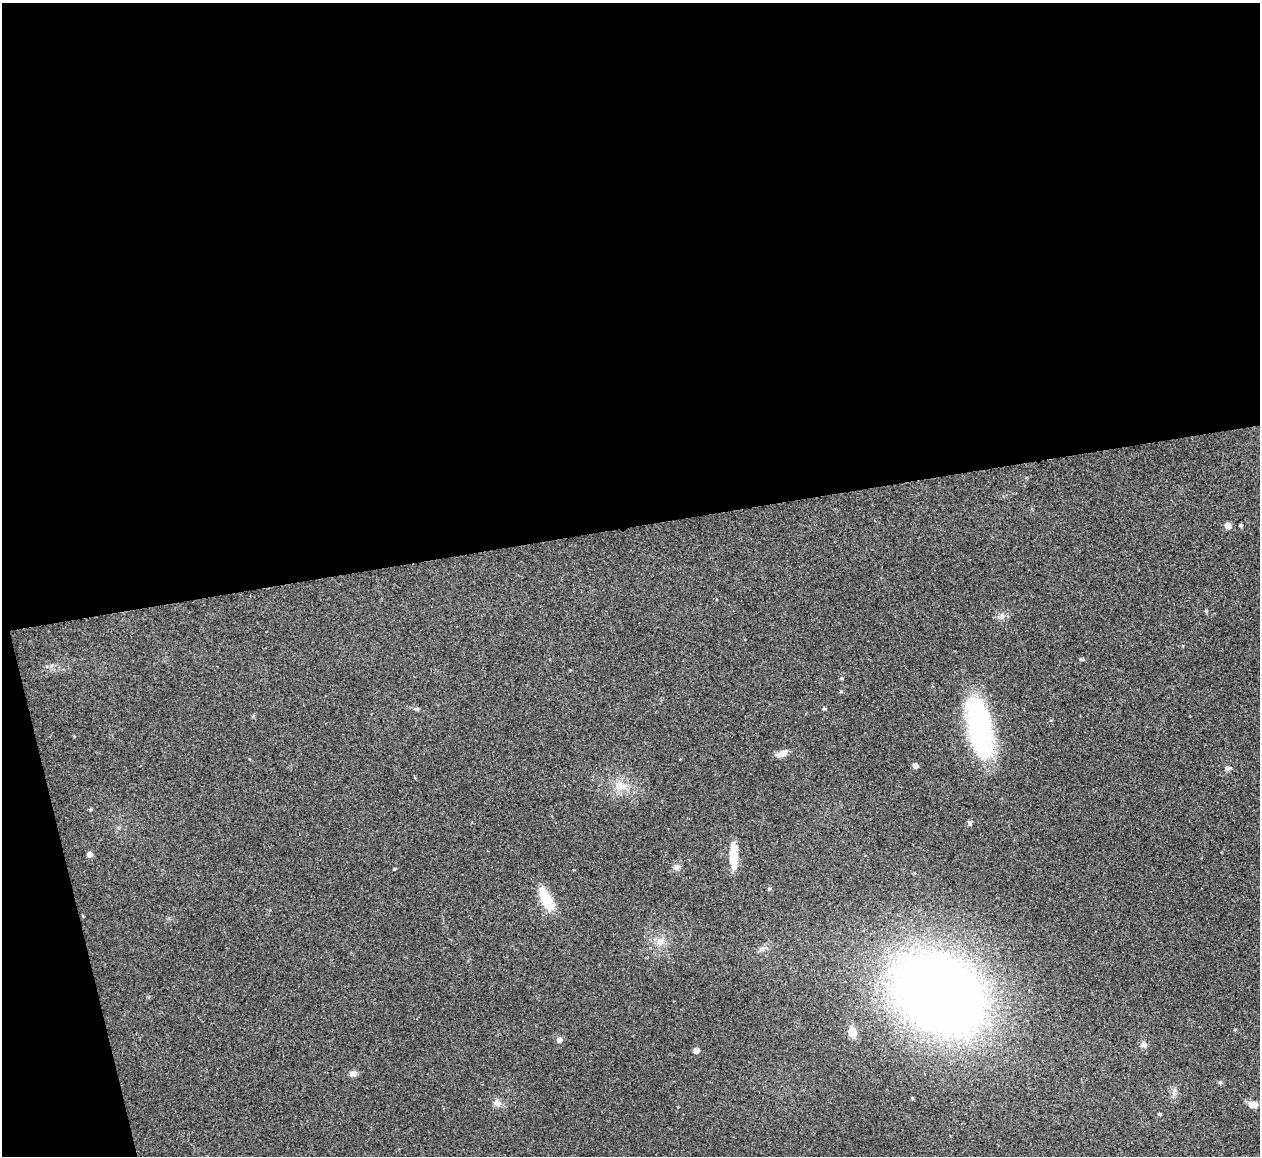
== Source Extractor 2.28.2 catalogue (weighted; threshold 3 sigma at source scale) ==
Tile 1 of 4 x 4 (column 1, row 1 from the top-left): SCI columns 58-1315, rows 3612-4765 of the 5088 x 5029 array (HDU 1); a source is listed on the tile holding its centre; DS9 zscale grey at full resolution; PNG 1262 x 1158 px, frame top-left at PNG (2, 3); no overlay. Shown black and unused: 48% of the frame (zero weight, under 2 of 3 exposures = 3% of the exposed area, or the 3 px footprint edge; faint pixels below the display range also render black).
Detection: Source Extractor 2.28.2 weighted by HDU 2 'WHT'; one run over the whole footprint, this tile lists its part. Background 0.0722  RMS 0.0088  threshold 0.0395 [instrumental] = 3 sigma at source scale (4.5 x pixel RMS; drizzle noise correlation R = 1.50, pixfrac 1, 0.05/0.05 arcsec/px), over >= 5 px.
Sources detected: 35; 1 inside a brighter object's white glare — not listed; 1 inside a brighter listed object's ellipse — not listed separately; the other 33 listed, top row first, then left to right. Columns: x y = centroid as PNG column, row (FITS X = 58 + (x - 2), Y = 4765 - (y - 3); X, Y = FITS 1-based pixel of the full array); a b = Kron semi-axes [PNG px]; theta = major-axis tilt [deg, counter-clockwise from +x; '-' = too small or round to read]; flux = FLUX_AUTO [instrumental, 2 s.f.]
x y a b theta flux
1228 525 6 5 - 7
1241 525 4 4 - 1.3
1206 611 4 4 - 0.9
1081 659 6 5 - 1.2
841 692 6 4 1 0.94
824 708 4 4 - 1.2
417 709 7 5 -13 1.7
979 729 59 26 -79 140
782 753 13 7 21 6.5
915 766 5 5 - 3.4
1228 768 9 5 16 2
621 786 20 12 -28 13
90 809 4 3 - 1.1
970 823 5 5 - 2.6
89 854 5 5 - 4.7
733 857 26 8 -88 21
677 867 10 8 61 3.7
394 869 4 3 - 0.76
769 889 5 4 - 1.3
546 899 32 12 -65 22
660 941 12 10 23 7.8
762 949 9 4 9 2.4
940 994 58 44 -37 1300
852 1032 11 9 -81 8.5
559 1040 5 5 - 5
1143 1045 9 7 -18 2.9
696 1050 5 5 - 5.7
352 1073 10 7 23 3.5
1220 1082 6 5 - 1.3
912 1098 4 3 - 0.83
497 1103 12 9 -17 4.9
1255 1104 13 7 -20 5.2
1160 1114 4 3 - 1.3